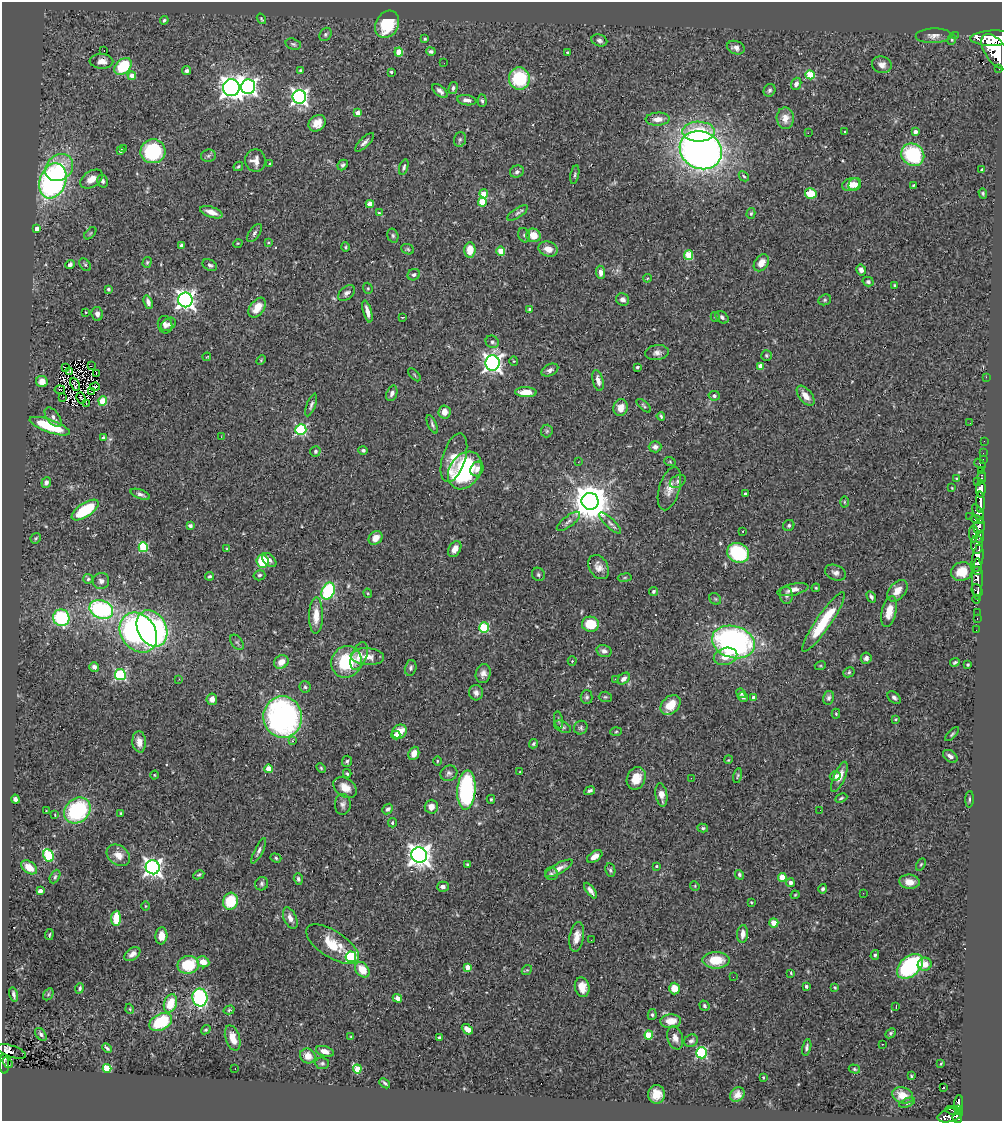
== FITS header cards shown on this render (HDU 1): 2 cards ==
NAXIS1  =                 1000
NAXIS2  =                 1119

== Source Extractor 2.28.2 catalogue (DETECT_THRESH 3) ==
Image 1000 x 1119 px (HDU 1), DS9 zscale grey, 1 PNG px = 1 image px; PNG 1004 x 1123 px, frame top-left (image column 1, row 1119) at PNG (2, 2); each listed source drawn as its Kron ellipse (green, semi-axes under 4 px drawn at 4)
Background 0.836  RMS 0.03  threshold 0.0902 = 3 sigma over >= 5 px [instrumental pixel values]
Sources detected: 437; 3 with non-positive FLUX_AUTO (blend fragments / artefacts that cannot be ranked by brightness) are neither listed nor drawn; the other 434 listed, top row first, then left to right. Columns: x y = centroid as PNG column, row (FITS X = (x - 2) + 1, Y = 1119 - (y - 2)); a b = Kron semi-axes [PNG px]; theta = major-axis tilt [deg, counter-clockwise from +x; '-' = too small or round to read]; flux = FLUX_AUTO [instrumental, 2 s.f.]
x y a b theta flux
261 19 5 3 - 2.2
164 20 4 3 - 3.3
387 24 14 11 61 75
325 34 7 5 55 3.9
955 35 2 2 - 8.2
933 36 17 7 2 12
993 38 22 7 2 5700
425 39 3 3 - 2.3
599 40 8 5 -18 5.7
952 40 5 4 - 2.6
293 44 8 5 -15 4.3
736 48 9 6 -17 9.6
104 51 2 2 - 23
431 51 4 3 - 4.3
399 52 4 4 - 51
567 52 3 3 - 2.5
996 52 20 10 -55 6800
101 61 12 7 -2 16
444 63 2 2 - 2.3
882 65 10 8 -18 11
123 66 10 7 45 92
999 68 3 3 - 78
300 70 4 4 - 2.9
187 71 5 4 - 4.8
391 72 3 3 - 3.1
810 75 5 4 - 74
132 76 4 4 - 18
519 79 11 10 - 120
796 84 6 5 - 7.8
248 87 7 7 - 750
231 88 8 8 - 1400
453 88 6 4 75 4.2
769 90 6 5 - 5
440 91 9 5 -40 7.4
299 97 7 7 - 700
467 100 9 5 -9 10
482 101 6 4 -86 3.7
358 113 4 4 - 14
785 118 11 8 -88 17
658 119 12 6 3 16
317 123 9 7 39 20
845 131 3 3 - 5.2
699 132 16 10 -1 68
915 132 4 4 - 9.4
808 133 2 2 - 25
460 139 8 5 74 4.2
364 142 12 4 44 7.4
123 148 3 2 - 3.1
701 150 21 18 -27 1600
120 151 3 3 - 6.1
153 151 12 12 - 160
913 155 12 10 -40 150
208 156 7 6 - 4.7
255 161 11 10 - 16
270 163 3 3 - 2
343 165 6 4 47 4.5
238 166 5 3 - 2.5
404 167 8 4 73 4.2
59 168 15 12 39 56
982 170 3 3 - 3.2
517 172 7 6 - 6.4
575 175 9 4 80 4
744 176 6 4 -45 2.8
92 179 12 8 33 19
53 181 18 13 70 500
103 181 6 5 - 5.1
855 184 7 6 - 12
851 185 9 6 14 19
913 185 3 3 - 2
811 193 6 5 - 49
983 193 5 4 - 2.6
484 194 4 4 - 30
482 202 4 4 - 54
370 204 4 4 - 34
211 212 12 5 -19 16
379 213 4 3 - 2.3
517 213 12 4 33 5.8
751 213 5 4 - 2.8
37 229 4 4 - 14
90 233 7 3 45 2.2
254 233 10 5 54 5.7
524 235 7 5 -64 4.6
533 235 7 6 - 28
393 236 7 5 -75 4
238 243 5 3 - 1.7
268 243 4 3 - 2.5
181 246 4 4 - 13
345 247 5 4 - 2.4
408 249 6 5 - 3.1
548 249 10 7 -18 19
470 250 8 5 84 31
501 251 4 4 - 37
688 255 5 4 - 61
147 262 5 4 - 3
761 263 9 6 54 18
70 264 5 4 - 5.7
85 265 7 5 -53 3.1
210 265 8 5 -29 5.5
861 270 5 5 - 8.4
601 272 7 4 -85 10
414 275 6 5 - 5.1
647 278 4 4 - 2
868 282 5 4 - 4.8
894 285 3 3 - 2.7
368 288 6 4 -70 2.8
108 289 3 3 - 3.8
347 293 9 6 40 7
623 299 7 6 - 8.1
185 300 7 7 - 960
825 300 6 5 - 3.2
148 302 7 4 -71 8.6
257 308 11 7 54 28
529 309 3 3 - 2.9
86 312 2 2 - 1.5
367 312 11 4 -74 13
97 314 7 5 -82 8.7
402 317 3 2 - 4
715 317 5 4 - 2.5
722 317 7 5 -42 5.4
168 324 8 5 36 6.2
165 325 9 7 -75 8.4
492 342 7 6 - 4.9
657 353 12 7 7 9.8
766 355 5 5 - 3
207 357 4 3 - 1.8
261 360 5 3 - 2.1
514 361 4 4 - 2.3
492 363 7 7 - 940
91 366 2 2 - 1.6
761 366 4 4 - 32
65 367 3 2 - 100
637 367 4 4 - 3.4
550 370 9 5 25 7.3
70 371 3 2 - 1.7
96 373 2 2 - 0.34
414 375 8 3 -46 2.2
986 377 2 2 - 77
598 380 11 5 -77 13
42 382 6 5 - 18
75 384 7 3 -66 0.5
95 387 5 3 - 1.8
60 390 5 2 - 3.1
91 392 2 2 - 0.86
526 392 11 5 -1 25
392 393 8 5 70 7.5
714 396 5 5 - 5
806 396 12 6 -52 21
63 397 2 2 - 2.3
81 398 6 2 -63 1.3
103 401 4 4 - 70
86 403 3 3 - 4.4
311 405 12 4 69 5.9
644 406 9 3 -42 3
621 408 8 7 - 18
444 412 6 6 - 19
661 416 4 2 - 2.7
53 417 11 6 -52 7.6
970 423 3 2 - 1.8
432 424 10 3 -66 4.5
50 426 21 6 -20 110
301 430 5 5 - 210
547 431 6 6 - 3.7
221 437 2 2 - 3.7
103 438 4 3 - 3.9
984 441 2 2 - 9.2
655 447 6 5 - 7.6
363 450 4 4 - 4.5
315 451 5 5 - 3.6
983 453 2 2 - 9.3
454 458 25 11 73 32
983 459 2 2 - 13
578 462 2 2 - 1.7
670 462 6 3 -19 2.5
980 464 6 3 -40 110
477 469 7 6 - 10
465 470 20 15 56 220
982 470 3 2 - 25
982 477 6 3 -84 68
957 478 4 3 - 2
678 481 8 6 29 6.3
977 481 3 3 - 30
46 482 5 4 - 7.2
952 488 3 2 - 1.5
669 489 22 10 74 23
981 489 8 5 85 1700
140 494 10 4 -21 6.5
745 494 3 3 - 2.9
590 501 8 8 - 5200
844 502 5 3 - 2.1
980 502 11 4 -87 1400
85 510 15 7 34 100
978 513 10 4 -64 710
969 517 2 2 - 7.2
977 520 7 3 -13 460
568 521 14 5 38 6.9
610 523 14 4 -43 7.8
789 525 6 5 - 3.8
190 526 4 4 - 5.4
979 526 7 5 76 890
743 531 3 2 - 2.7
974 534 8 4 -90 240
980 537 6 3 84 350
36 538 5 4 - 3
376 538 8 6 45 21
977 544 9 6 -86 1200
143 547 5 5 - 130
227 549 3 3 - 2.7
455 549 8 6 60 15
738 553 11 9 -28 140
978 558 14 5 81 3300
269 560 8 5 -43 7.9
262 561 6 6 - 75
599 567 13 9 -59 15
978 570 4 3 - 450
962 572 11 9 20 33
835 573 11 7 -23 8.9
538 574 7 6 - 4.2
259 575 6 5 - 4.2
210 576 4 3 - 3
625 578 7 3 9 2.2
88 579 5 5 - 3.4
977 579 20 5 89 1400
101 581 8 8 - 8.8
816 588 4 4 - 2
793 590 16 6 12 16
328 591 9 6 64 170
653 591 4 4 - 4
897 591 12 8 48 21
977 591 6 5 - 330
368 593 4 3 - 1.8
786 595 8 6 -85 6.2
871 597 6 4 -59 5
715 599 6 5 - 3.2
976 599 4 3 - 130
101 609 12 9 -21 280
889 611 16 7 78 30
977 613 2 2 - 8
316 616 18 7 89 28
61 618 8 8 - 170
977 619 3 2 - 18
823 622 36 7 55 99
590 624 8 7 - 52
152 628 19 14 -63 400
484 628 5 5 - 140
976 630 2 2 - 7.2
138 633 21 17 -54 500
237 642 8 5 -54 4.5
733 642 22 16 -16 530
604 651 8 6 -15 7.3
359 656 14 7 68 19
725 656 12 8 17 25
367 657 17 8 -3 22
866 658 6 5 - 7.8
572 661 4 4 - 2.1
281 662 7 6 - 20
347 662 16 15 - 110
955 662 5 4 - 3.3
968 664 3 3 - 3.4
820 666 5 3 - 2.2
94 667 5 5 - 8.2
411 668 8 5 76 5.8
849 672 6 5 - 3.5
483 674 10 7 74 11
120 675 5 5 - 220
179 679 2 2 - 13
615 679 3 2 - 3.9
624 679 7 5 40 8.7
305 687 6 5 - 3.7
476 693 8 7 - 8.6
741 693 5 4 - 4
587 697 7 6 - 4.3
605 697 6 5 - 3.2
743 697 5 4 - 4.9
754 698 4 4 - 18
829 698 7 5 77 6.3
894 698 7 5 -44 5.2
212 699 6 5 - 12
671 705 11 8 43 38
836 714 5 4 - 2.4
283 717 21 19 -83 550
896 719 4 3 - 2.7
559 720 9 3 -79 3.4
562 727 9 5 -25 4.9
581 728 7 6 - 4.7
400 732 7 6 - 30
616 732 5 3 - 2.4
952 734 9 4 45 3.6
396 735 4 4 - 17
293 741 4 3 - 4.7
139 742 11 6 -85 16
534 744 5 4 - 3.8
414 753 7 5 68 18
950 756 8 5 -37 8.4
728 760 4 3 - 1.8
347 761 5 5 - 3.7
437 761 4 3 - 1.9
321 768 5 4 - 2.5
268 769 4 4 - 32
520 772 3 2 - 1.2
347 773 4 3 - 3.1
449 773 9 7 27 6.7
154 775 4 3 - 1.6
738 776 7 4 78 3.1
835 776 5 4 - 16
839 777 16 5 67 19
636 778 11 9 67 27
691 778 2 2 - 2
345 788 13 9 -35 22
466 790 19 9 86 250
590 791 5 3 - 5
661 795 12 6 -81 15
841 798 6 3 25 2.7
15 799 4 4 - 5.6
491 799 4 4 - 2.6
969 799 8 3 87 3.2
343 804 10 8 86 8.2
431 807 7 6 - 17
388 809 6 4 44 5.4
77 810 14 11 42 180
820 810 2 2 - 2.7
46 811 2 2 - 1.2
121 813 3 3 - 2.1
55 815 4 3 - 1.6
392 823 4 3 - 2.8
703 828 5 4 - 3.4
259 851 14 4 64 6.8
49 855 6 5 - 160
118 855 13 9 -37 18
419 855 8 7 - 1700
595 856 8 5 33 16
276 858 5 4 - 3.3
467 864 3 3 - 2.3
921 864 7 4 62 2.7
656 866 3 3 - 2.2
29 867 9 6 -36 26
153 867 7 7 - 920
559 868 15 5 29 13
610 870 7 5 -80 3.9
551 874 6 6 - 4.4
199 875 6 4 28 3.2
739 875 5 4 - 4
55 877 7 4 63 3.7
782 877 4 4 - 42
298 879 6 4 -73 4
909 882 10 7 -7 23
790 883 4 4 - 9.9
262 884 7 6 - 4.8
695 886 5 4 - 2
443 887 6 5 - 8.1
823 889 5 4 - 4.8
40 891 4 3 - 14
590 891 9 4 -53 8.1
863 893 2 2 - 2.1
795 895 4 3 - 1.8
230 901 8 7 - 72
751 902 3 3 - 2
145 906 4 3 - 1.8
116 918 7 5 87 48
290 918 11 6 -67 13
774 923 4 4 - 34
743 934 9 5 84 15
49 935 5 3 - 2.5
161 936 8 6 86 18
577 937 15 7 80 19
591 940 2 2 - 3.2
333 944 30 13 -33 52
132 954 9 5 37 9.9
875 955 5 4 - 3.9
351 957 5 5 - 200
716 960 13 8 0 52
203 962 6 5 - 24
925 964 7 6 - 21
188 965 11 8 11 89
910 966 15 9 41 270
467 967 4 4 - 21
362 970 8 6 -52 34
527 970 6 4 41 2.7
791 973 4 3 - 2
733 977 3 2 - 2
582 987 10 7 -77 22
806 987 3 3 - 4.8
835 987 3 3 - 3
80 988 5 4 - 3.8
674 989 6 5 - 28
48 994 6 4 59 3.1
14 995 7 3 -77 6.1
200 997 9 7 -82 230
397 998 5 4 - 13
170 1003 9 6 73 44
704 1006 5 4 - 3.4
896 1007 3 2 - 1.6
130 1009 5 3 - 1.8
229 1010 5 4 - 2.8
652 1015 5 4 - 3.4
671 1021 10 7 3 29
161 1022 12 7 27 110
467 1029 6 4 -40 14
206 1030 5 4 - 2.7
890 1033 6 4 42 3.5
41 1034 7 4 -51 5.6
649 1035 4 4 - 67
351 1037 3 3 - 1.7
439 1037 3 3 - 5
233 1038 13 7 -72 26
675 1038 12 7 -72 12
691 1041 7 6 - 6.5
882 1044 2 2 - 1.4
807 1047 8 4 78 4.3
107 1048 5 3 - 4
11 1051 15 5 -19 1.1
325 1051 9 5 -17 15
702 1053 5 5 - 220
308 1056 8 7 - 22
7 1063 6 2 -56 26
322 1063 7 5 -8 4.4
941 1063 4 2 - 1.8
4 1064 9 5 -88 120
107 1068 4 4 - 95
235 1068 3 2 - 6.4
357 1069 4 4 - 43
854 1069 6 4 -17 2.9
911 1076 4 3 - 2.2
763 1077 3 3 - 2.5
385 1083 6 2 -43 3.6
944 1087 4 2 - 3.3
656 1094 9 8 - 24
737 1095 8 6 47 13
903 1095 11 8 -21 31
907 1103 8 4 23 4.4
958 1103 8 4 83 250
958 1109 3 3 - 170
953 1111 8 3 -16 140
950 1115 13 6 17 720
957 1118 5 4 - 470
At the frame edge (FLAGS 8, measured only in part): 1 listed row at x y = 993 38
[3 non-positive-flux detections neither listed nor drawn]